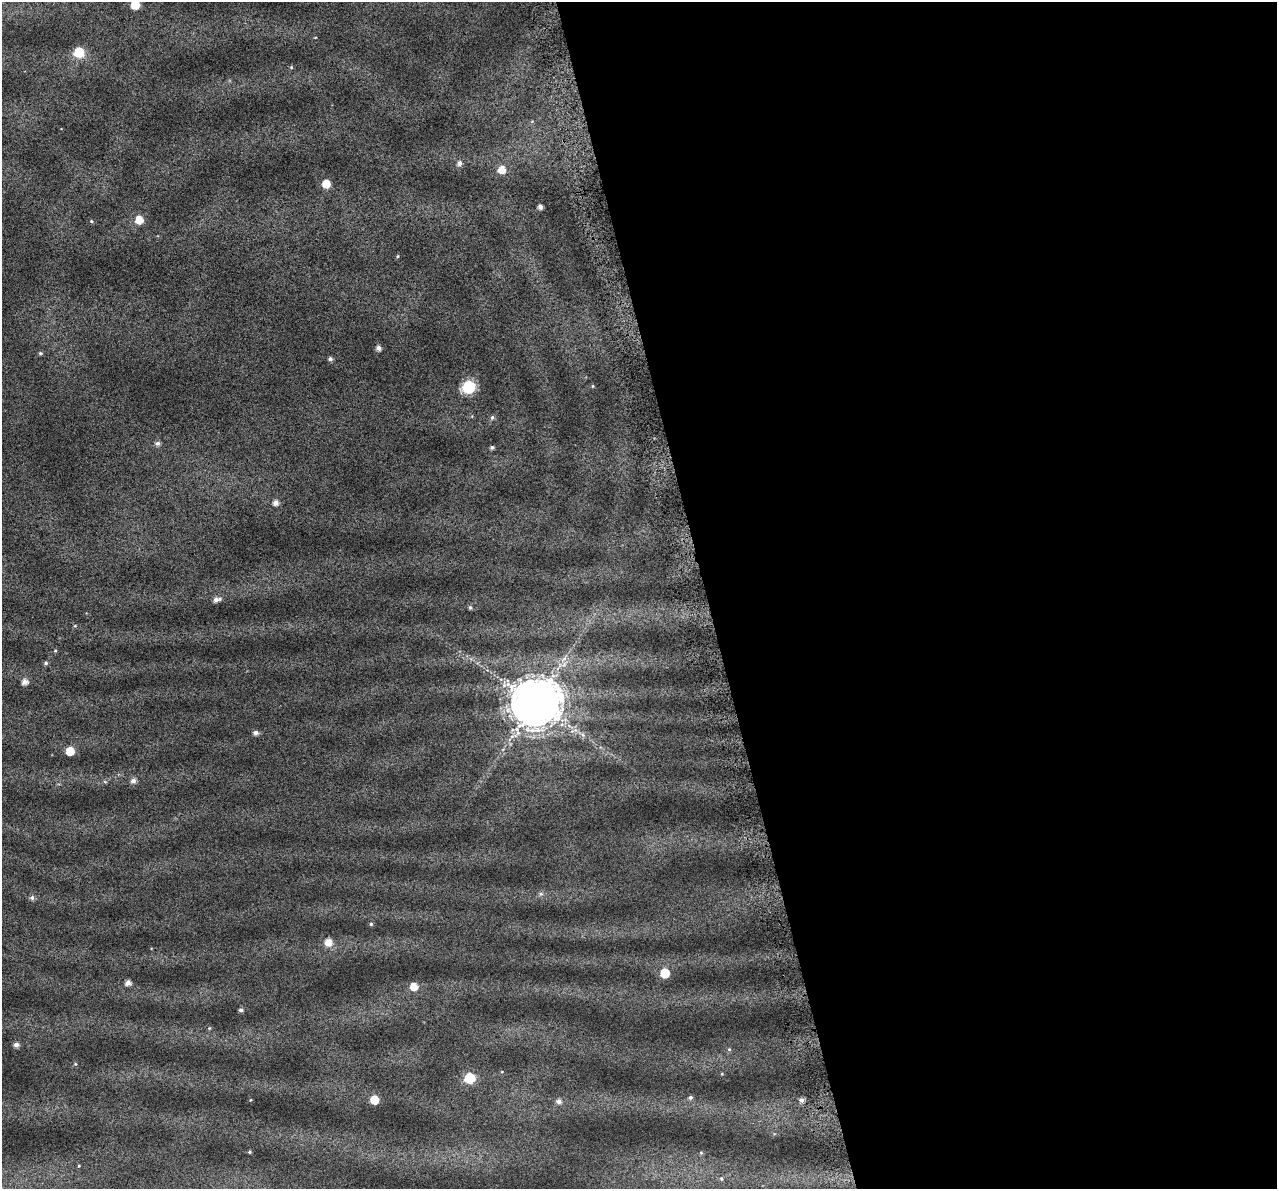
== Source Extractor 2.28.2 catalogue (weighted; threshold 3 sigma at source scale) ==
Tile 8 of 4 x 4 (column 4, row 2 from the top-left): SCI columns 3862-5136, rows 2484-3670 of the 5172 x 4917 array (HDU 1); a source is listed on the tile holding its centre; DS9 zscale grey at full resolution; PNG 1279 x 1191 px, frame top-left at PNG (2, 2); no overlay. Shown black and unused: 45% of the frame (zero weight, under 4 of 7 exposures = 2% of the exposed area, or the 3 px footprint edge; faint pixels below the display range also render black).
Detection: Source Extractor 2.28.2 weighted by HDU 2 'WHT'; one run over the whole footprint, this tile lists its part. Background 0.0718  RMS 0.046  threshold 0.19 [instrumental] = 3 sigma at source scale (4.09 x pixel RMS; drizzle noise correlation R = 1.36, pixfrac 0.8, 0.0396/0.0396 arcsec/px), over >= 5 px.
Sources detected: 51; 1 long thin detection or spike segment (spike, bleed or trail) — not listed; the other 50 listed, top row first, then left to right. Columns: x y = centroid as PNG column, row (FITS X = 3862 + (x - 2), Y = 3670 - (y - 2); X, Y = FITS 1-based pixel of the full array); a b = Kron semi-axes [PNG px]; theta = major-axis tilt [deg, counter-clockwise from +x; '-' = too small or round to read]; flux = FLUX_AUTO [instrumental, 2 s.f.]
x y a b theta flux
135 5 6 6 - 110
79 52 7 7 - 170
291 67 5 4 - 5.3
459 163 7 6 - 17
501 170 7 7 - 54
326 184 6 6 - 65
540 207 5 4 - 16
139 220 7 7 - 59
91 221 4 4 - 4.6
398 256 4 4 - 4.9
378 348 5 5 - 19
40 353 6 4 -13 6.7
330 359 5 5 - 11
593 386 5 3 - 3.8
469 387 7 7 - 470
492 417 6 6 - 10
158 443 6 6 - 14
492 447 5 4 - 9.9
276 503 7 6 - 21
216 599 9 6 13 22
470 607 5 5 - 8.1
75 626 5 3 - 4.2
55 650 5 4 - 4.4
46 663 6 5 - 7.3
25 682 6 5 - 27
535 702 14 13 - 22000
256 733 6 5 - 15
70 751 6 6 - 73
133 781 7 6 - 18
105 782 6 3 -20 4.8
541 894 7 5 21 11
32 898 6 6 - 12
371 924 5 5 - 6.2
328 942 8 8 - 42
665 973 6 6 - 120
128 983 6 5 - 23
414 987 7 7 - 50
241 1010 5 4 - 12
209 1028 5 4 - 4.7
16 1045 5 5 - 18
729 1049 5 5 - 6.3
75 1064 5 4 - 4.5
470 1078 7 6 - 200
690 1097 6 5 - 10
374 1100 6 6 - 84
801 1100 6 5 - 17
559 1101 7 7 - 19
249 1152 5 4 - 5.8
701 1153 5 5 - 5.4
721 1179 7 6 - 9.7
Isophote crosses this tile's border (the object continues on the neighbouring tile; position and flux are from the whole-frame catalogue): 1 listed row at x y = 135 5